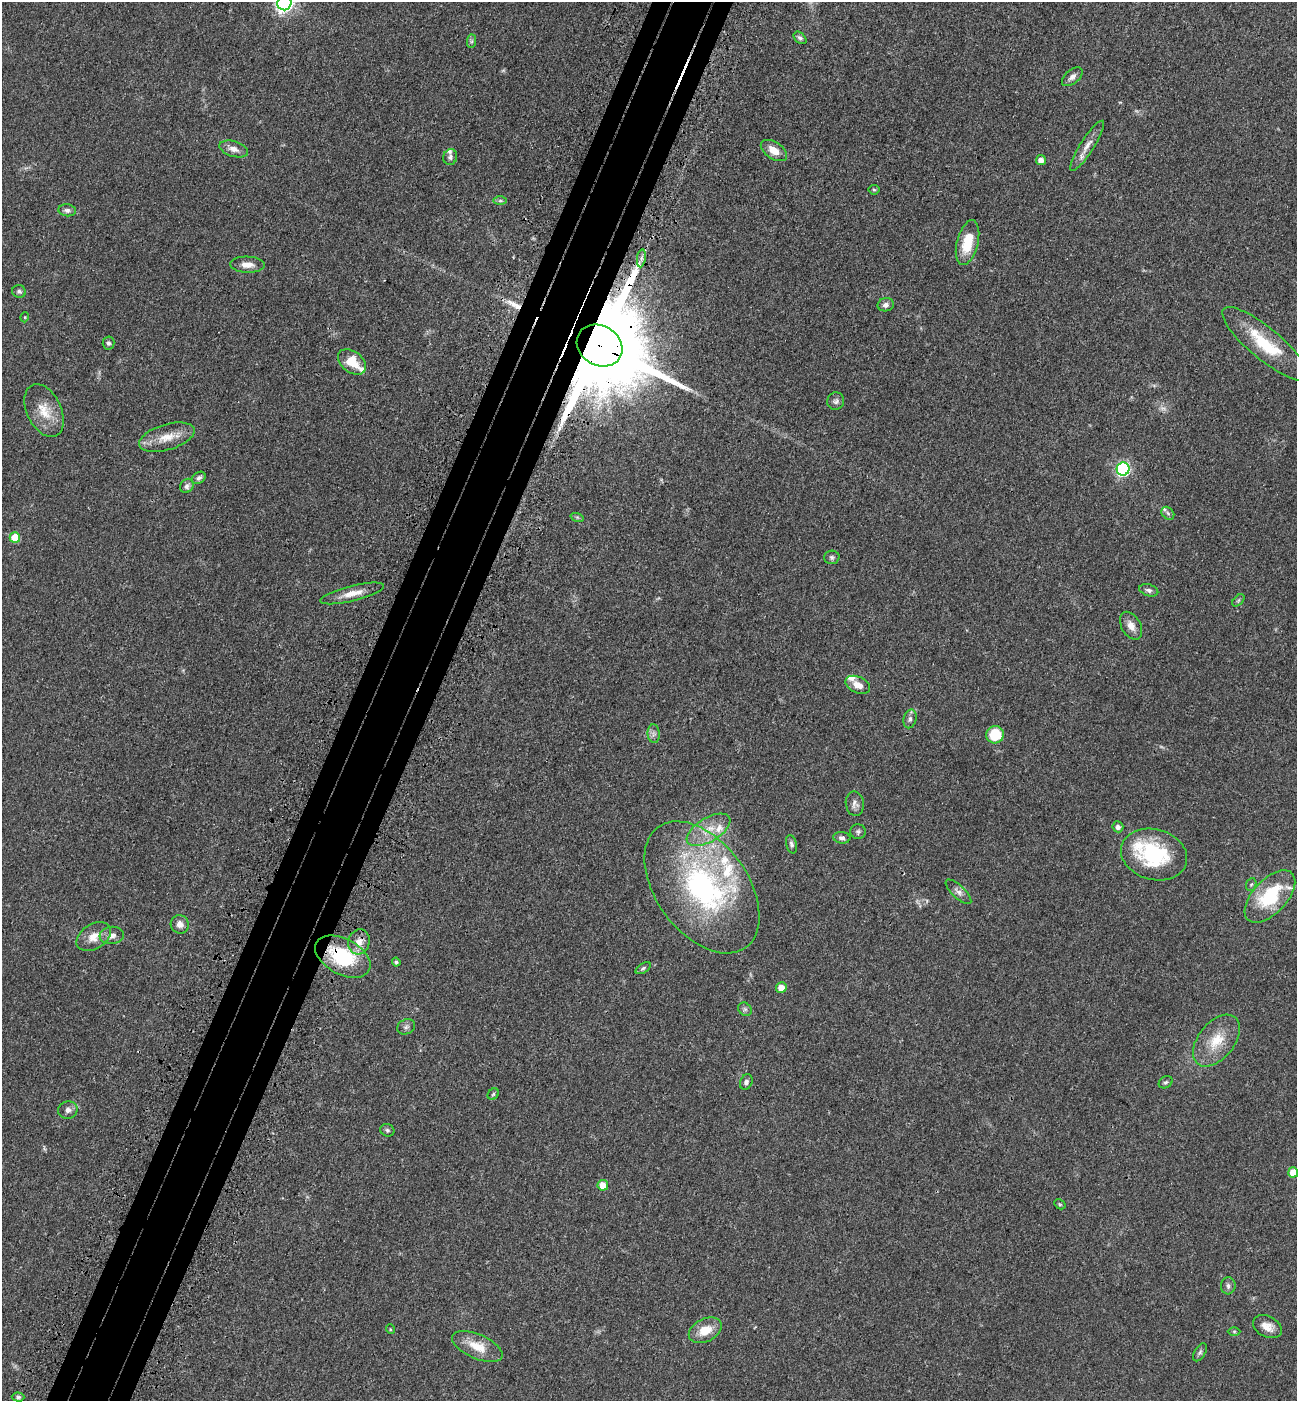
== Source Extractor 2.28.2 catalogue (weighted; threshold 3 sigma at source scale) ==
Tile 7 of 4 x 4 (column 3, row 2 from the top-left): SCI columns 2822-4116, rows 2882-4280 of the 5774 x 5764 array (HDU 1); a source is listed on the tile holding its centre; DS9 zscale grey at full resolution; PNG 1299 x 1403 px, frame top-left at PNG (2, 2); each listed source drawn as its Kron ellipse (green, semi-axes under 4 px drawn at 4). Shown black and unused: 6% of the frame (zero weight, under 3 of 4 exposures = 6% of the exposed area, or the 3 px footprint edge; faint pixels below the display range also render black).
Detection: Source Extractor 2.28.2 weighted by HDU 2 'WHT'; one run over the whole footprint, this tile lists its part. Background 0.0449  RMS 0.0053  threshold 0.0239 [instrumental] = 3 sigma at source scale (4.5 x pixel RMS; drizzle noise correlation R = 1.50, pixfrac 1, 0.05/0.05 arcsec/px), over >= 5 px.
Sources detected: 89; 1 too faint to see at this stretch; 1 long thin detection or spike segment (spike, bleed or trail) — neither listed nor drawn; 9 inside a brighter listed object's ellipse — not listed separately; the other 78 listed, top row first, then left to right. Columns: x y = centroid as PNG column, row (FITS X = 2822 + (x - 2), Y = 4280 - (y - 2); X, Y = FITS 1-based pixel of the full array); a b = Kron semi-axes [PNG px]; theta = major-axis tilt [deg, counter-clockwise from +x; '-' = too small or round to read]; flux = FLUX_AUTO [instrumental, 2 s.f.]
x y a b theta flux
285 3 7 7 - 210
800 38 7 5 -42 1.2
472 41 7 4 89 1.1
1072 77 12 7 39 2.4
1087 146 29 7 58 5.2
234 149 15 7 -17 3.6
774 150 15 8 -33 6
450 157 8 7 - 1.8
1041 160 5 5 - 3.1
874 190 5 5 - 0.67
500 200 7 4 0 1
67 210 9 6 -7 1.7
967 243 23 10 76 15
641 258 9 4 82 1.7
247 265 17 8 -2 4.6
19 291 7 6 - 1.4
886 305 8 6 11 1.9
25 317 5 3 - 0.41
108 343 6 6 - 1.1
1265 344 54 16 -40 25
600 346 24 20 -31 16000
352 362 16 10 -38 10
836 401 9 8 - 1.7
44 411 28 17 -64 11
167 437 28 12 16 9.8
1123 469 6 6 - 95
199 478 7 5 31 1.6
187 486 8 6 53 1.7
1168 513 7 5 -45 1.2
577 517 7 4 -18 0.87
15 537 5 5 - 14
832 557 8 6 4 1.2
1149 590 10 6 -16 1.6
352 593 32 7 14 7.1
1238 600 7 4 45 0.94
1131 626 15 9 -61 4.2
858 685 13 8 -25 4.7
910 719 9 6 75 1.7
654 734 9 6 -85 1.8
995 735 9 8 - 18
855 804 12 9 -81 2.4
1118 827 5 5 - 2.1
708 830 24 12 31 11
858 832 8 7 - 1.2
842 838 8 6 -6 1.6
791 844 9 5 -75 1.4
1154 854 33 25 -15 44
1251 884 6 5 - 0.82
702 887 74 46 -54 120
958 892 16 6 -44 2.7
1270 896 32 17 47 32
180 924 9 9 - 3.5
112 935 12 8 6 3.4
94 937 19 12 33 6.7
359 942 12 10 73 5
343 957 30 18 -28 34
396 962 4 4 - 1.1
643 968 8 4 32 0.99
781 987 5 5 - 5.2
745 1009 7 6 - 1.3
406 1027 9 7 26 1.7
1216 1041 30 18 51 15
746 1082 8 6 65 1.7
1166 1082 7 5 31 1.1
493 1094 6 5 - 0.92
68 1110 10 8 12 2.3
387 1130 7 6 - 1
1293 1172 5 5 - 9.3
603 1185 5 5 - 8.2
1060 1204 6 4 -29 0.71
1228 1286 8 7 - 1.7
1267 1327 15 10 -25 5
390 1329 5 3 - 0.42
705 1330 17 11 27 9.2
1234 1331 6 4 1 0.77
477 1346 27 12 -23 11
1200 1352 10 5 59 1.3
18 1397 6 4 -1 1
Overlapping masked pixels (flux is a lower limit): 2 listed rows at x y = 600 346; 343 957
Isophote crosses this tile's border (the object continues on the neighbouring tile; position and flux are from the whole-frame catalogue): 2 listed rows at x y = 285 3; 1293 1172